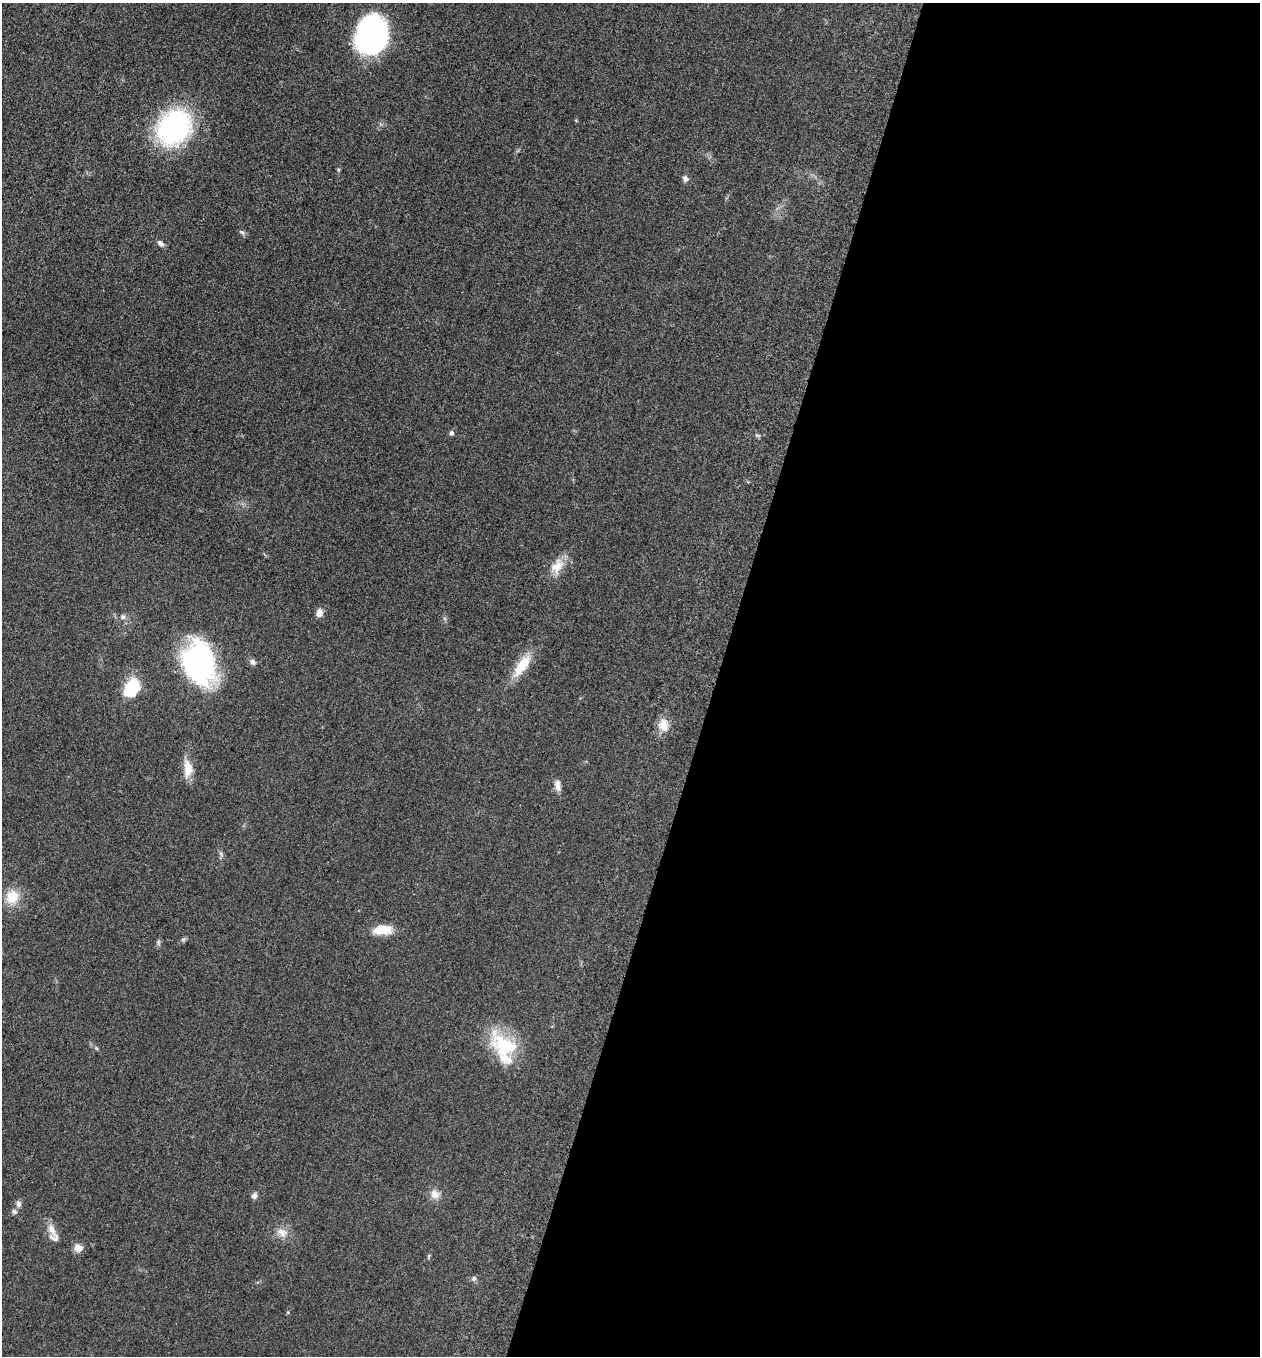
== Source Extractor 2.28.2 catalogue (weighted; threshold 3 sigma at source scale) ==
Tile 12 of 4 x 4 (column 4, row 3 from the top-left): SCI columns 3973-5230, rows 1371-2724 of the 5509 x 5463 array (HDU 1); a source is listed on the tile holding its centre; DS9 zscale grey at full resolution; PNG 1262 x 1358 px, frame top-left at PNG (2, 3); no overlay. Shown black and unused: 43% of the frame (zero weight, under 3 of 5 exposures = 3% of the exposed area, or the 3 px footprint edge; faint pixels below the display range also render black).
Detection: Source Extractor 2.28.2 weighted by HDU 2 'WHT'; one run over the whole footprint, this tile lists its part. Background 0.0603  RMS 0.0062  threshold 0.028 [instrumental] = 3 sigma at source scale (4.5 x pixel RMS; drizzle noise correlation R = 1.50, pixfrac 1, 0.05/0.05 arcsec/px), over >= 5 px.
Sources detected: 30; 1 inside a brighter listed object's ellipse — not listed separately; the other 29 listed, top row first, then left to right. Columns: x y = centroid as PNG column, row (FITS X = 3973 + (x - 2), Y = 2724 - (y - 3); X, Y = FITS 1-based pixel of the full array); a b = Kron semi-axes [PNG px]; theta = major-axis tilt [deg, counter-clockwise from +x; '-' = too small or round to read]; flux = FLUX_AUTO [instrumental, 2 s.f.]
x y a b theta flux
371 35 38 28 77 120
174 127 30 24 51 110
685 179 8 7 - 2.1
242 232 8 5 -38 1.4
160 243 10 5 -39 2.1
451 433 6 5 - 1.4
557 566 21 15 57 9.9
319 612 9 7 82 4.1
123 617 7 6 - 1.7
253 662 9 7 -49 2
199 663 39 28 -76 120
522 665 33 12 54 15
131 688 16 11 56 33
663 725 17 13 -82 7.4
188 768 23 11 -84 8.7
558 785 14 7 -77 3.8
12 897 20 18 72 12
383 930 22 11 4 12
183 940 7 4 0 1
158 943 9 4 89 1.2
505 1046 43 25 -34 33
435 1194 14 11 -45 4.7
254 1196 8 7 - 2
18 1204 9 7 -87 2.2
14 1212 8 6 -38 1.4
52 1230 20 9 -60 6.3
282 1232 17 10 -25 5.8
78 1248 11 10 - 3.9
474 1278 7 6 - 1.5